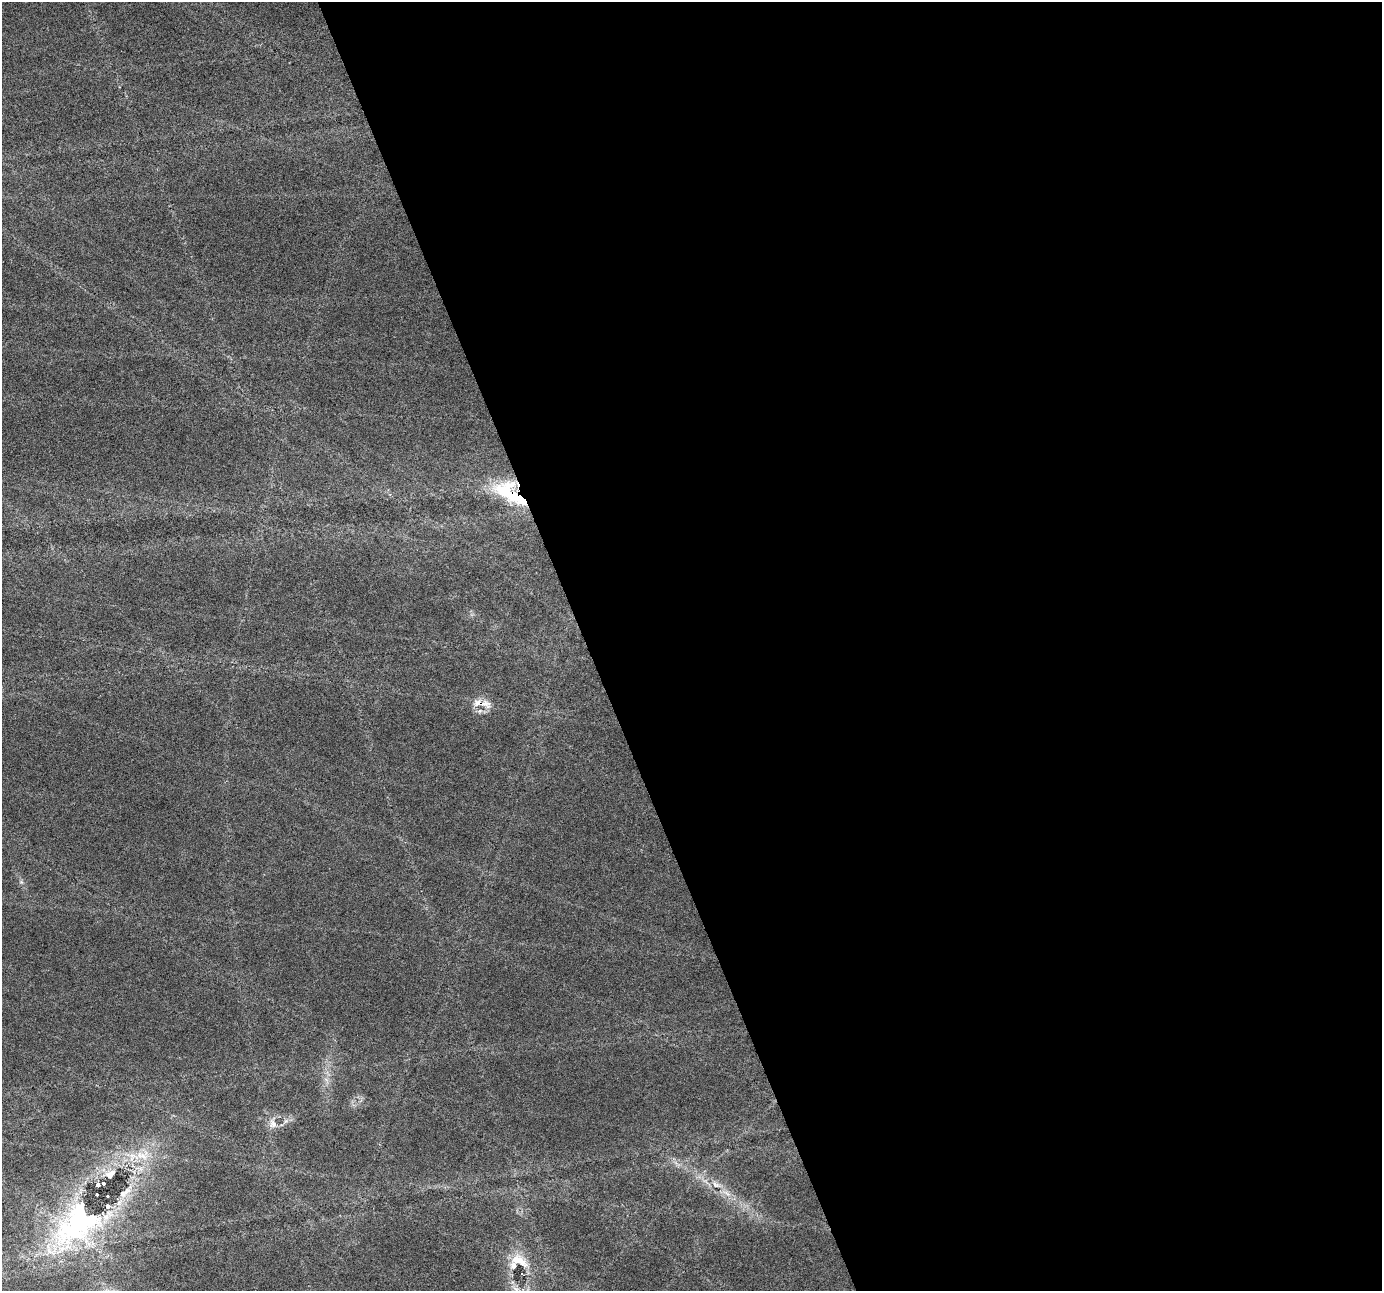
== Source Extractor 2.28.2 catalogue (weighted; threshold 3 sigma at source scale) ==
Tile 8 of 4 x 4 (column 4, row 2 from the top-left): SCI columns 4140-5519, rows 2708-3996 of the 5519 x 5359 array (HDU 1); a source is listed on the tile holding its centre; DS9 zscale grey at full resolution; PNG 1384 x 1293 px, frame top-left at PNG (2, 2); no overlay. Shown black and unused: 58% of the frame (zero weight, under 3 of 6 exposures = <1% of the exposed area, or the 3 px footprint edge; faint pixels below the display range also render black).
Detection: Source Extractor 2.28.2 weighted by HDU 2 'WHT'; one run over the whole footprint, this tile lists its part. Background 0.0256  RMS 0.0027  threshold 0.0112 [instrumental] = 3 sigma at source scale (4.09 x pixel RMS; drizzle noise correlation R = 1.36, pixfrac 0.8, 0.0396/0.0396 arcsec/px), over >= 5 px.
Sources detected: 18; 4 inside a brighter listed object's ellipse — not listed separately; the other 14 listed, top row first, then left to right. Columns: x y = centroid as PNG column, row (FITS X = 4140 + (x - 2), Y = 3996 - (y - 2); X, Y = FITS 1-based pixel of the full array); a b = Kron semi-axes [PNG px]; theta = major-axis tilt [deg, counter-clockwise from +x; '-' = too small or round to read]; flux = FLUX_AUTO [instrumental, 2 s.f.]
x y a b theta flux
512 494 42 15 -33 21
482 703 27 8 -8 3.6
273 1123 14 9 -72 1.8
141 1155 21 9 -26 4.1
110 1174 15 9 42 2.2
98 1185 4 3 - 0.51
716 1185 13 7 -20 1.8
124 1193 23 9 38 3
726 1193 13 5 -36 1.4
97 1195 3 3 - 0.7
107 1196 3 3 - 0.56
78 1222 70 44 45 55
519 1261 30 14 -26 5.8
516 1289 11 6 -42 1.6
Overlapping masked pixels (flux is a lower limit): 2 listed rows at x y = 512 494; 482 703
Isophote crosses this tile's border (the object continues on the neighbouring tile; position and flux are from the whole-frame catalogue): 1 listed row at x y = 516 1289
Unlisted compact peaks at least as high as the median listed source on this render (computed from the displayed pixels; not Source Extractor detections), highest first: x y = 21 882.